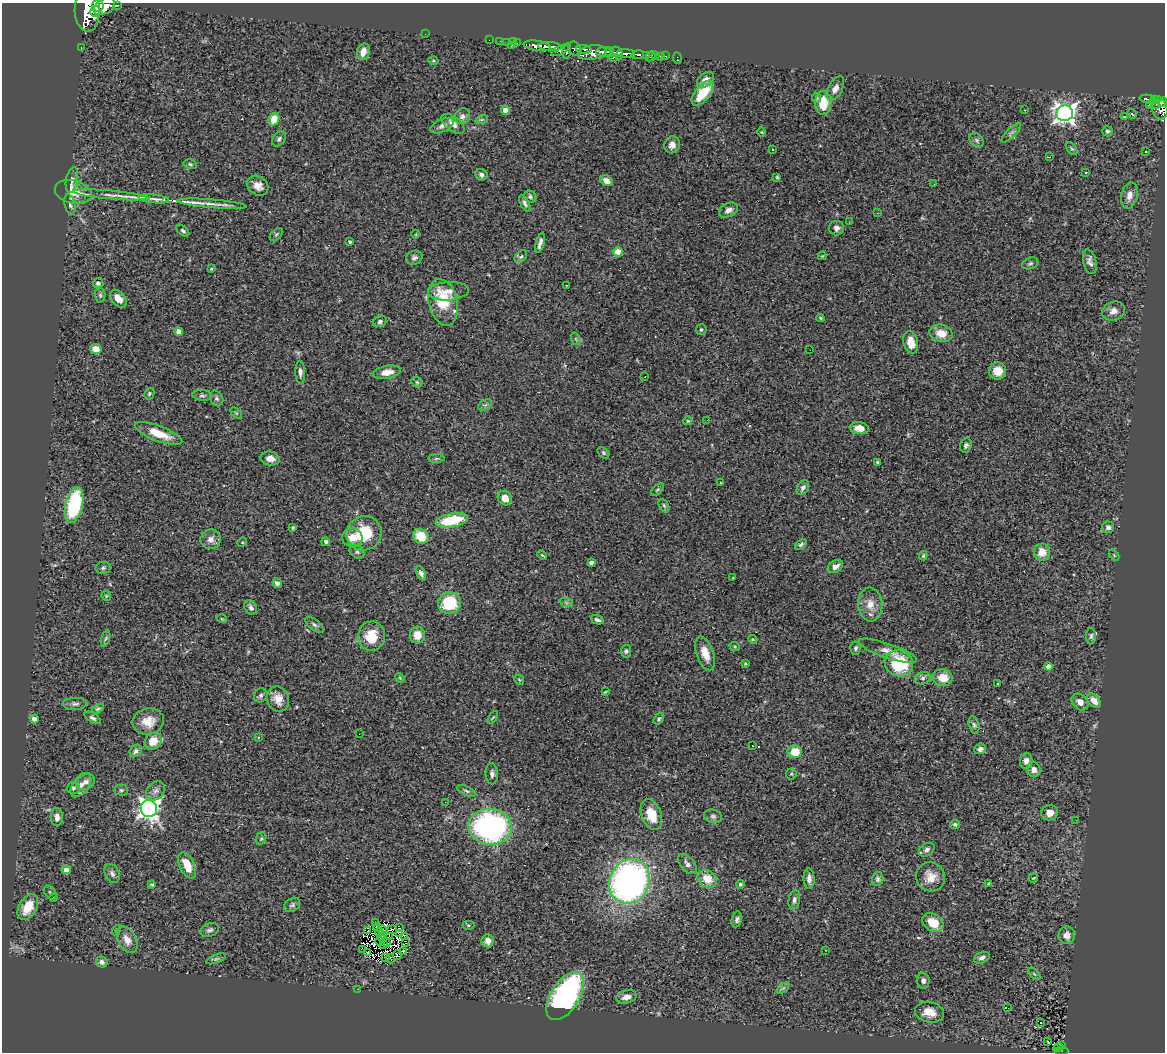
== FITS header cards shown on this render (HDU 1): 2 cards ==
NAXIS1  =                 1163
NAXIS2  =                 1050

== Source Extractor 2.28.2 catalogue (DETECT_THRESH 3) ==
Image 1163 x 1050 px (HDU 1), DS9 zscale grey, 1 PNG px = 1 image px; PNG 1167 x 1054 px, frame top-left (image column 1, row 1050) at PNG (2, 3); each listed source drawn as its Kron ellipse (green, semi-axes under 4 px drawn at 4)
Background 0.991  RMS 0.054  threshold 0.163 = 3 sigma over >= 5 px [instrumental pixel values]
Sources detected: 300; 10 with non-positive FLUX_AUTO (blend fragments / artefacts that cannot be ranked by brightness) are neither listed nor drawn; the other 290 listed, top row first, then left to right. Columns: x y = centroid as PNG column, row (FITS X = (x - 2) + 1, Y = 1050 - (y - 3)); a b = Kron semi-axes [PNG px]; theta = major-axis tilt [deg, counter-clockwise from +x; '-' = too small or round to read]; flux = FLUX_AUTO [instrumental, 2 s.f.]
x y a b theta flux
117 5 3 3 - 80
98 6 6 5 - 1600
104 6 11 7 32 2600
87 11 20 12 -87 5400
95 11 5 5 - 1100
425 34 2 2 - 1.6
489 40 2 2 - 14
500 41 2 2 - 6.9
507 42 2 2 - 18
513 42 4 2 - 16
517 43 2 2 - 18
511 46 3 2 - 79
537 46 14 5 -8 1600
81 47 3 2 - 34
550 47 12 4 -3 1300
575 49 7 6 - 600
584 49 8 3 -4 270
560 50 9 4 26 520
567 51 7 4 80 460
363 52 9 6 71 30
603 52 7 5 3 1700
609 52 5 4 - 750
592 53 14 7 9 1600
618 53 7 4 -61 610
626 54 9 4 -3 990
638 55 6 4 14 420
655 55 3 3 - 32
646 56 3 3 - 160
651 56 5 2 - 17
660 56 2 2 - 8.5
666 56 3 2 - 25
613 57 3 3 - 110
677 58 6 3 -84 10
433 61 5 3 - 4.1
705 80 10 6 38 24
835 88 13 7 62 23
703 93 15 7 51 96
817 98 5 4 - 5.4
1148 99 8 3 -11 250
1155 100 4 3 - 170
1163 102 4 3 - 400
823 103 12 8 89 84
1149 104 3 2 - 9
1156 104 5 3 - 82
1159 108 12 7 -72 890
505 110 4 4 - 39
1025 110 3 2 - 3.9
1065 113 8 8 - 2000
1132 114 5 2 - 3.4
462 116 8 7 - 14
1125 117 3 3 - 15
274 119 7 5 64 59
482 119 6 4 19 5.6
453 124 13 7 -38 23
442 126 13 6 24 17
1107 131 5 5 - 6.6
762 132 5 3 - 2.9
1011 133 13 4 44 11
279 139 8 6 54 9.8
976 140 8 6 -49 8.9
672 145 9 7 71 23
773 149 3 3 - 13
1072 149 7 4 -53 5.4
1146 152 3 2 - 3.6
1049 157 3 2 - 5.1
190 164 6 5 - 5.8
1086 172 3 3 - 7.4
481 175 6 5 - 12
777 177 4 3 - 4.4
72 180 13 6 79 15
606 181 6 5 - 29
934 184 2 2 - 1.7
258 186 11 9 -35 30
73 192 19 11 -14 79
111 195 39 4 -5 30
1129 195 13 8 78 27
530 197 6 5 - 7.2
154 199 15 2 -6 19
525 203 9 4 -63 9.9
70 204 10 5 -76 12
212 204 35 4 -5 31
728 210 10 6 26 21
877 213 2 2 - 2.1
849 222 2 2 - 2.3
836 228 7 7 - 15
183 231 7 4 -39 7.5
276 234 8 5 44 6.5
416 234 4 3 - 2.6
350 242 3 3 - 5.7
540 243 10 3 74 13
618 252 4 4 - 83
822 256 4 3 - 2.8
521 257 7 5 46 6.4
414 258 8 7 - 12
1090 262 12 6 -77 18
1030 263 8 5 21 7.7
211 269 3 2 - 4.4
98 283 5 4 - 7.9
566 285 3 2 - 5.1
448 291 20 9 4 33
100 295 7 5 -88 6.4
118 299 10 6 -51 31
443 302 24 14 -76 140
1114 311 12 9 23 24
820 318 4 4 - 5
380 321 7 5 25 11
701 330 5 5 - 7.7
179 331 4 4 - 24
941 333 12 8 -14 47
576 339 6 4 -72 4.8
911 342 11 7 -78 44
96 349 6 5 - 40
810 350 2 2 - 1.8
997 371 8 8 - 46
300 372 11 5 -88 12
387 372 14 6 11 35
645 377 3 2 - 5.5
417 382 6 5 - 6.1
149 394 6 4 62 5.8
202 395 9 5 -5 9
217 398 8 6 -63 8.9
485 405 7 5 32 7.8
236 413 6 4 -44 4.8
707 420 3 2 - 3.2
688 421 4 4 - 3.8
859 428 10 6 -9 33
159 434 25 7 -21 80
966 445 7 5 65 10
603 453 6 4 -43 5.6
270 459 10 7 -12 25
436 459 8 4 1 6.3
878 462 3 2 - 4.1
720 483 3 2 - 3
803 488 8 5 57 13
657 490 8 4 45 5.5
505 498 8 6 -46 33
74 505 18 8 77 320
664 505 7 4 -62 5.9
452 520 16 7 10 160
1108 527 6 6 - 11
293 528 4 4 - 4.6
364 533 18 17 - 140
421 536 8 7 - 77
352 538 10 9 - 42
211 539 10 9 - 25
242 542 5 4 - 3.9
326 542 4 4 - 8.9
801 544 7 4 39 8.2
357 552 8 6 -32 9.6
1042 552 8 8 - 45
542 555 6 3 -44 3.9
1114 555 6 4 -46 4.2
923 556 4 3 - 5
591 562 4 3 - 13
835 566 8 5 34 19
103 568 7 6 - 7.6
421 573 7 4 -63 12
733 578 2 2 - 2
277 583 5 4 - 12
106 596 5 4 - 4.1
566 602 7 4 -20 6.1
449 603 11 11 - 180
870 604 17 12 -85 48
251 607 8 6 -57 10
222 619 5 3 - 3.2
597 620 7 4 -22 9.5
314 625 11 5 -37 11
417 635 8 7 - 38
371 636 15 13 78 88
1091 636 8 5 89 7.9
106 638 8 3 71 6.4
753 639 4 3 - 4.2
735 647 5 3 - 3.5
856 648 6 5 - 7.5
626 651 6 5 - 7.7
888 651 30 7 -19 33
705 653 18 8 -71 45
899 663 14 12 -28 200
745 664 3 3 - 3.5
1048 667 4 4 - 47
400 678 5 4 - 3.9
923 678 8 6 18 11
942 678 10 8 -11 56
519 680 5 4 - 4.5
998 684 3 2 - 2.7
605 692 3 2 - 3
261 695 7 6 - 8.5
278 699 13 11 -70 39
1094 701 8 5 -46 38
1080 702 9 7 -45 25
75 704 12 6 2 12
98 709 7 4 30 6.7
493 717 7 3 58 4.4
93 718 9 4 -31 10
34 719 4 4 - 28
659 719 6 4 55 6.7
148 721 16 13 10 54
974 725 8 5 -75 9.7
359 734 2 2 - 2.1
258 737 2 2 - 2.7
153 741 9 7 43 55
752 746 3 2 - 3.7
980 749 6 5 - 12
136 751 7 5 47 11
795 752 7 6 - 68
1026 761 8 6 84 16
1034 770 7 6 - 17
492 774 10 6 -86 13
791 774 5 5 - 4.7
85 782 10 7 25 18
81 785 14 8 54 22
73 788 6 6 - 8.3
121 790 6 5 - 6.6
156 791 10 8 47 18
466 791 10 4 -24 8.3
445 802 2 2 - 5.8
149 809 8 8 - 1800
1050 813 8 7 - 30
651 815 16 9 -69 81
713 816 9 6 -17 11
57 817 9 6 -89 23
1076 820 2 2 - 2.2
955 824 5 4 - 6.9
490 827 22 18 -7 860
261 839 6 5 - 6
927 850 8 6 35 11
687 864 12 7 -50 17
187 865 14 7 -65 63
66 870 4 4 - 20
112 873 10 7 -62 14
931 877 15 14 - 48
1033 878 5 3 - 3.2
707 879 10 8 -35 59
809 879 10 5 -88 16
878 879 7 5 76 8.9
629 881 23 20 63 1400
152 884 4 3 - 11
740 884 4 4 - 7.4
989 884 3 3 - 17
50 893 8 5 -50 7.2
53 898 4 2 - 28
794 900 10 5 79 13
292 905 9 6 33 9.4
28 907 14 8 60 76
737 919 8 5 78 9
933 922 11 8 -35 70
375 923 2 2 - 3.1
468 925 6 4 0 5
378 927 4 2 - 1.3
400 928 3 2 - 2.7
116 930 5 4 - 5.3
210 930 9 6 21 12
382 930 4 2 - 4.1
392 930 5 2 - 6.8
368 931 3 2 - 1.5
379 932 4 2 - 2.7
400 933 4 2 - 1
1067 935 9 8 - 24
389 936 4 2 - 1.5
405 936 4 2 - 6.5
381 937 4 2 - 0.81
127 940 14 9 -60 34
380 941 4 2 - 2.4
488 941 6 6 - 22
406 942 4 2 - 2.9
386 943 4 2 - 1.4
384 944 3 2 - 0.33
363 949 2 2 - 4.2
825 950 3 2 - 2.8
403 951 4 3 - 10
368 953 4 2 - 4.5
397 955 5 2 - 5.3
386 957 3 2 - 3.6
982 958 8 5 22 14
216 959 10 4 22 8.6
390 959 4 2 - 3.7
102 962 6 5 - 15
1034 974 7 3 -45 4.3
923 981 8 6 -86 14
783 988 7 4 36 5.6
357 989 3 2 - 3
565 996 27 14 58 800
626 997 10 6 14 27
1008 1008 3 2 - 12
930 1012 15 10 -11 53
1040 1023 3 3 - 99
1048 1041 3 2 - 3
1062 1045 4 2 - 44
1059 1048 4 3 - 36
1061 1051 7 3 -3 110
At the frame edge (FLAGS 8, measured only in part): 2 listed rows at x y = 1163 102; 1061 1051
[10 non-positive-flux detections neither listed nor drawn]